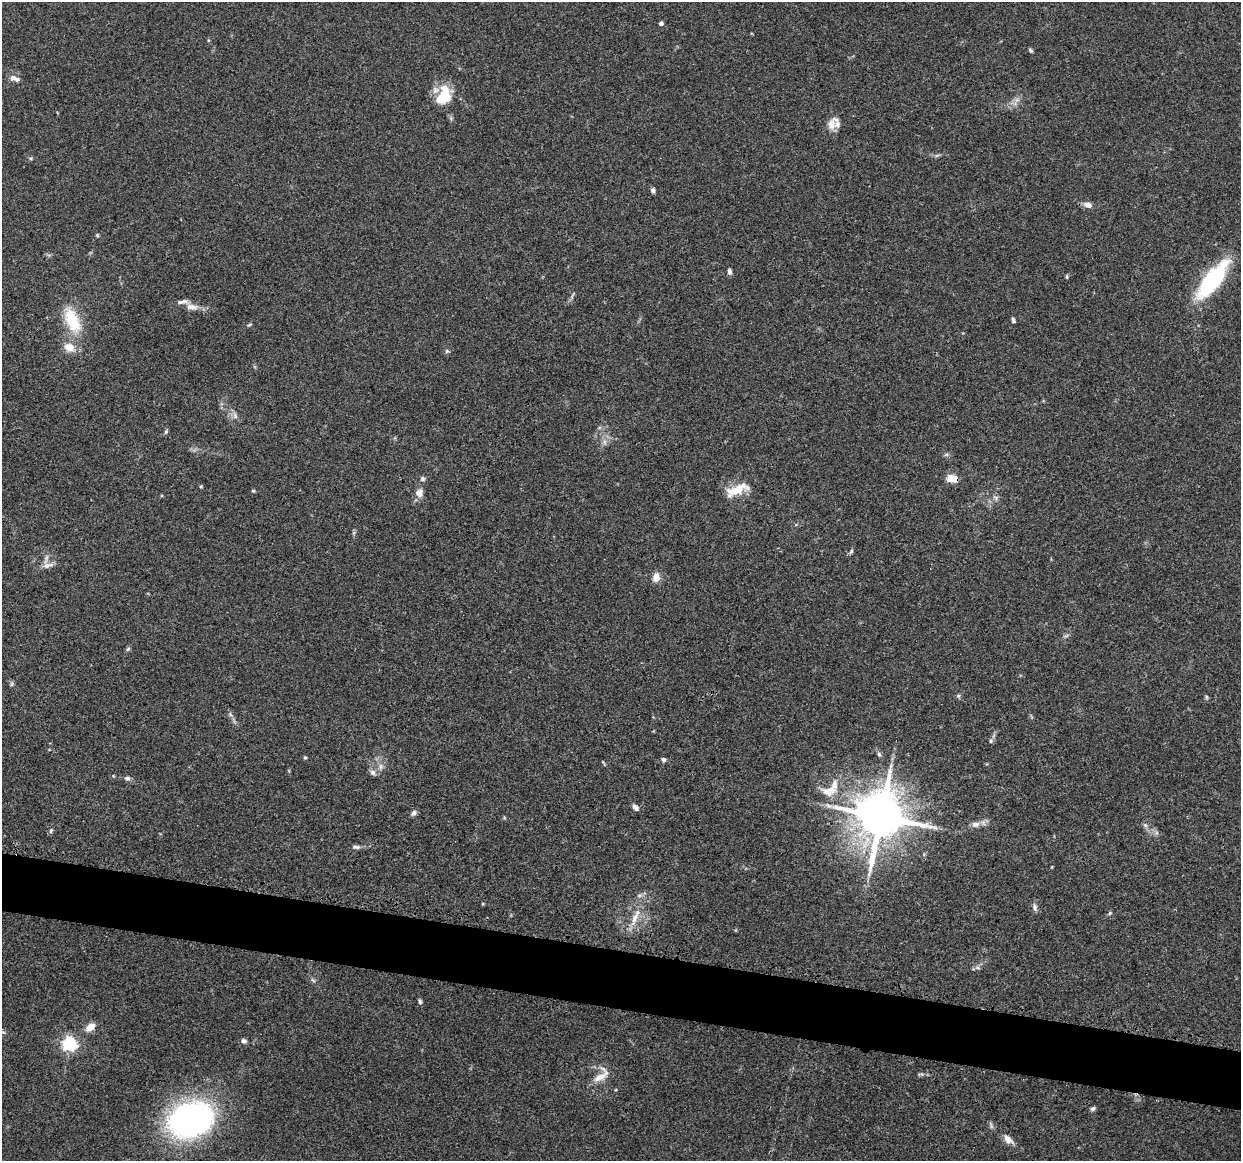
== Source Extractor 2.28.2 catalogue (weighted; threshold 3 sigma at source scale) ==
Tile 6 of 4 x 4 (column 2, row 2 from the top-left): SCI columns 1260-2498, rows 2444-3602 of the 5005 x 5016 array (HDU 1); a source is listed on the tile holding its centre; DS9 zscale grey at full resolution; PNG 1243 x 1163 px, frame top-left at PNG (2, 2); no overlay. Shown black and unused: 5% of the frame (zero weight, under 3 of 4 exposures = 2% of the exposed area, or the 3 px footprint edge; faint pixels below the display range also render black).
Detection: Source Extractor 2.28.2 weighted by HDU 2 'WHT'; one run over the whole footprint, this tile lists its part. Background 0.0837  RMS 0.0063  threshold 0.0283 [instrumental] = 3 sigma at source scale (4.5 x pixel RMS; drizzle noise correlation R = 1.50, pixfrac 1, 0.05/0.05 arcsec/px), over >= 5 px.
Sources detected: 75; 1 too faint to see at this stretch — not listed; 4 inside a brighter listed object's ellipse — not listed separately; the other 70 listed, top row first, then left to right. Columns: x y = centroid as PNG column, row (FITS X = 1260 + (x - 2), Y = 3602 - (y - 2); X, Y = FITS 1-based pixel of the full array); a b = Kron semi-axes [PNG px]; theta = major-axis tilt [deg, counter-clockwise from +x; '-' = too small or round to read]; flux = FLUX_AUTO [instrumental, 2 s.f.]
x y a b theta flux
661 23 4 4 - 2.1
1031 51 5 4 - 1.1
15 78 14 6 -23 3.5
444 95 24 15 63 20
1017 100 8 6 29 2.3
832 123 19 11 58 6.5
937 155 7 4 19 1.1
30 158 5 3 - 0.8
653 190 6 5 - 1.9
1088 205 9 6 -18 4.2
97 235 5 4 - 0.77
729 271 7 5 -83 1.7
1067 277 6 3 -90 0.78
1211 280 31 11 52 88
572 296 10 3 61 1.3
192 307 16 8 -5 5
72 320 37 18 -65 26
1013 320 7 4 -70 1.4
249 325 7 4 22 0.84
69 347 15 11 -23 8
447 351 6 5 - 1
235 415 11 6 -73 2.5
166 432 7 4 64 1.1
605 442 9 4 -82 1.9
946 454 7 4 1 1.2
423 479 6 6 - 1.5
952 479 10 7 -14 9.6
201 486 5 4 - 0.7
737 490 32 11 21 14
253 491 5 4 - 0.72
419 493 9 9 - 4.5
996 498 8 5 -32 1.6
851 551 8 5 55 1.2
47 566 11 8 7 3.6
656 577 11 9 79 5.2
128 649 6 5 - 1.1
12 684 7 5 38 1.1
958 696 6 4 1 1
1206 697 6 4 -89 0.85
230 714 8 5 -59 1.5
991 741 6 5 - 1.2
879 754 6 5 - 1.3
305 758 4 4 - 0.85
663 759 7 5 -33 1.4
603 762 6 4 -45 0.7
381 766 10 4 -90 2.1
373 772 8 7 - 2.3
127 778 8 6 2 1.7
828 791 25 14 3 12
635 807 9 6 -47 2.6
414 813 8 6 41 2.1
880 817 14 13 - 3400
975 824 12 8 5 3.8
1145 825 6 6 - 1.5
51 830 8 5 64 1.2
356 847 11 5 2 2
1035 907 10 6 -76 2.2
1110 913 5 5 - 0.9
635 918 26 8 69 9
977 968 8 4 -9 1.3
313 980 8 5 -27 1.3
420 1002 7 4 -80 1.2
90 1027 10 7 37 7
244 1041 7 6 - 1.8
69 1044 6 6 - 160
601 1075 27 14 50 9.9
1093 1109 6 5 - 1.4
190 1120 50 38 16 160
991 1125 10 5 -68 1.5
1008 1139 15 8 -41 4.7
Overlapping masked pixels (flux is a lower limit): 1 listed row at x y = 952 479